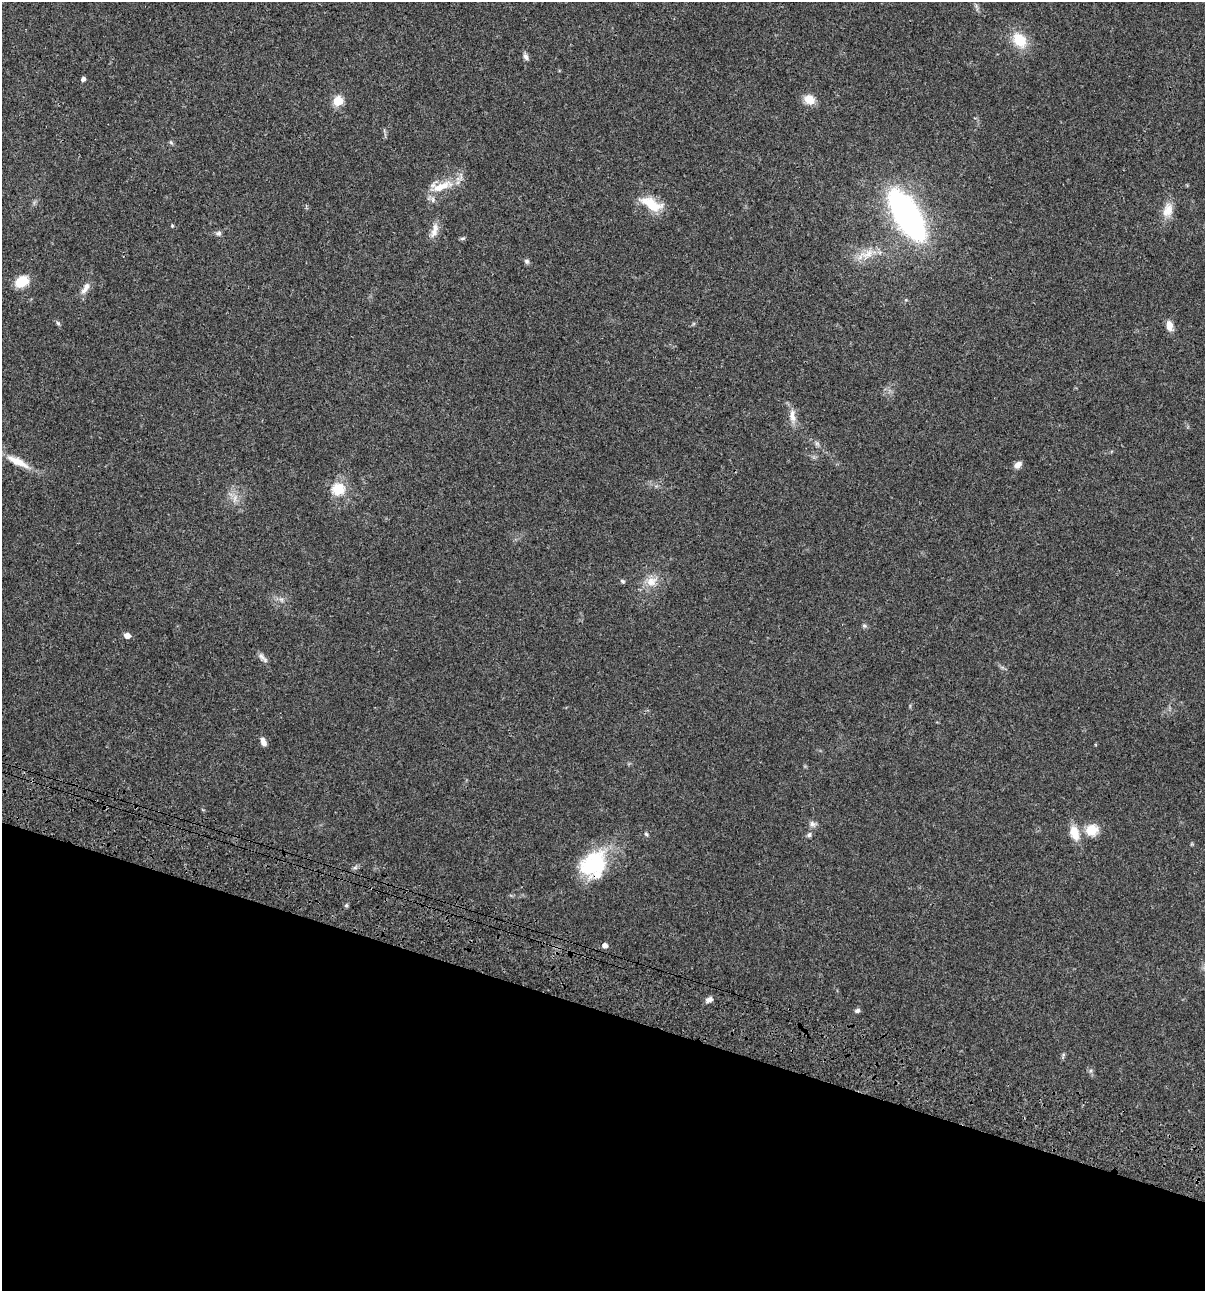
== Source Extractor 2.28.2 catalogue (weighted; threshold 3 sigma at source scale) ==
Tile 15 of 4 x 4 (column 3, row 4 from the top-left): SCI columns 2642-3844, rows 120-1408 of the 5407 x 5392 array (HDU 1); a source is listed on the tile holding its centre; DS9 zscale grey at full resolution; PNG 1207 x 1293 px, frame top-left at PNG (2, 2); no overlay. Shown black and unused: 22% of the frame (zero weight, under 3 of 4 exposures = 9% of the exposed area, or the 3 px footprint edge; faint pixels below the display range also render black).
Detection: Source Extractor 2.28.2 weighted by HDU 2 'WHT'; one run over the whole footprint, this tile lists its part. Background 0.0474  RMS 0.0055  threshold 0.0247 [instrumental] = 3 sigma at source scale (4.5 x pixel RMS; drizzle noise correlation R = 1.50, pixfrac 1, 0.05/0.05 arcsec/px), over >= 5 px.
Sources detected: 46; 2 inside a brighter listed object's ellipse — not listed separately; the other 44 listed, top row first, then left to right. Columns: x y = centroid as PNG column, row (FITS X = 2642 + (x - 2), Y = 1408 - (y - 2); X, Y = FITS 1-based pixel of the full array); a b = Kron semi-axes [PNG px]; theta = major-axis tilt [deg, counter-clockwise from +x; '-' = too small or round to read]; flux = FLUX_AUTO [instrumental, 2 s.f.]
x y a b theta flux
1019 40 19 14 -49 13
526 56 9 6 -68 1.7
83 79 4 4 - 1.7
809 100 14 11 -27 6
338 101 5 5 - 26
171 143 6 4 -20 0.72
441 186 34 12 15 11
651 204 28 12 -26 13
1168 210 21 13 74 6.6
907 215 31 13 -59 270
172 226 4 4 - 0.51
434 232 15 9 55 4
218 233 9 5 8 1.3
462 238 8 4 9 0.8
867 254 25 11 20 8.6
527 261 7 6 - 1.1
22 282 13 9 31 11
85 288 18 7 58 3.6
58 323 6 5 - 0.86
1169 325 12 8 -78 4.5
792 416 20 8 -84 4.5
817 443 7 4 -1 1
18 462 34 9 -26 9.8
1018 465 9 6 40 2.7
338 489 6 6 - 38
235 498 9 4 72 1.5
622 581 6 5 - 0.86
651 581 16 12 26 6.5
281 599 7 4 -18 1.3
864 626 6 5 - 0.9
127 635 5 5 - 3.8
262 657 17 5 -48 2.1
263 742 10 6 -67 2.8
812 824 10 7 -13 1.9
1092 830 16 15 - 8.2
1074 833 20 12 -73 7.5
646 834 5 5 - 0.78
809 835 7 6 - 1.2
593 864 35 25 38 35
346 905 5 5 - 0.77
605 945 5 5 - 2.5
709 1000 9 6 20 2.3
857 1010 6 5 - 1.3
1063 1055 6 4 73 0.79
Overlapping masked pixels (flux is a lower limit): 1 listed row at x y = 593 864